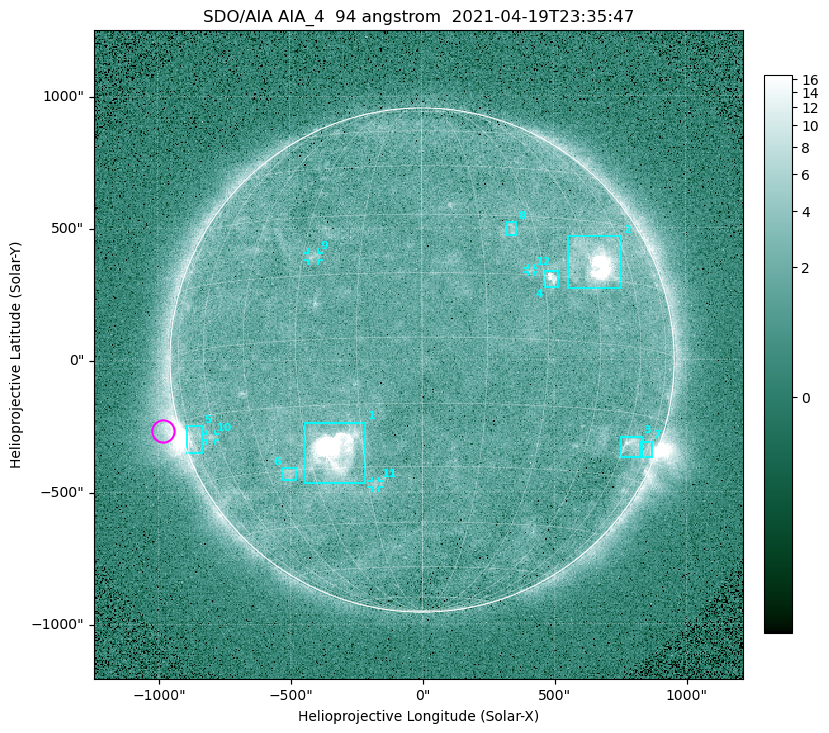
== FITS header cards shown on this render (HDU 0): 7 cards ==
TELESCOP= 'SDO/AIA '
INSTRUME= 'AIA_4   '
WAVELNTH=                   94
WAVEUNIT= 'angstrom'
DATE-OBS= '2021-04-19T23:35:47.12'
CTYPE1  = 'HPLN-TAN'
CTYPE2  = 'HPLT-TAN'

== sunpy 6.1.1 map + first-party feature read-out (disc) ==
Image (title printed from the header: SDO/AIA AIA_4  94 angstrom  2021-04-19T23:35:47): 512 x 512 px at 4.8 arcsec/px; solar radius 955 arcsec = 199 px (full disc in frame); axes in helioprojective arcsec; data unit not stated in the header (colour bar unlabelled)
Orientation: roll -0.138 deg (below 1 deg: not rotated)
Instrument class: DISC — disc imager (sunpy class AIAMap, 94 A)
Bright regions (active regions / flare kernels): reference = the median radial profile (limb darkening/brightening removed); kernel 5 px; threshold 5 sigma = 2.48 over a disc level ~1.75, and >= 1.15x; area >= 9 px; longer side >= 5 px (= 24 arcsec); searched inside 0.97 R_sun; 12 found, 12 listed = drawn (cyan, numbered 1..; 4 of them under ~33 arcsec drawn as corner ticks so the feature stays visible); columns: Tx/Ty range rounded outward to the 10 arcsec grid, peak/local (2 s.f.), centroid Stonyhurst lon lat
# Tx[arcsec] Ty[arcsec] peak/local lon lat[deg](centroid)
1 -450..-210 -470..-230 545 -23 -26
2 550..760 270..470 48 +47 +19
3 750..830 -370..-290 4.4 +64 -22
4 460..520 270..340 7.3 +32 +14
5 -900..-830 -350..-250 6.6 -73 -19
6 -530..-480 -450..-410 2.9 -38 -31
7 820..870 -370..-310 3.1 +74 -23
8 320..360 470..520 2.8 +23 +26
9 -430..-390 380..410 2.9 -27 +20
10 -820..-780 -300..-280 2.8 -63 -20
11 -190..-160 -480..-450 2.9 -13 -34
12 400..430 330..350 2.7 +27 +16
Off-limb structures (1.02-1.3 R_sun): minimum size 50 px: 6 found; the strongest spans PA ~85..115 deg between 1.02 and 1.22 R_sun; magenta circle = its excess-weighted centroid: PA ~105 deg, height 1.06 R_sun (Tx ~-980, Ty ~-270 arcsec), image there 4.9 x the reference